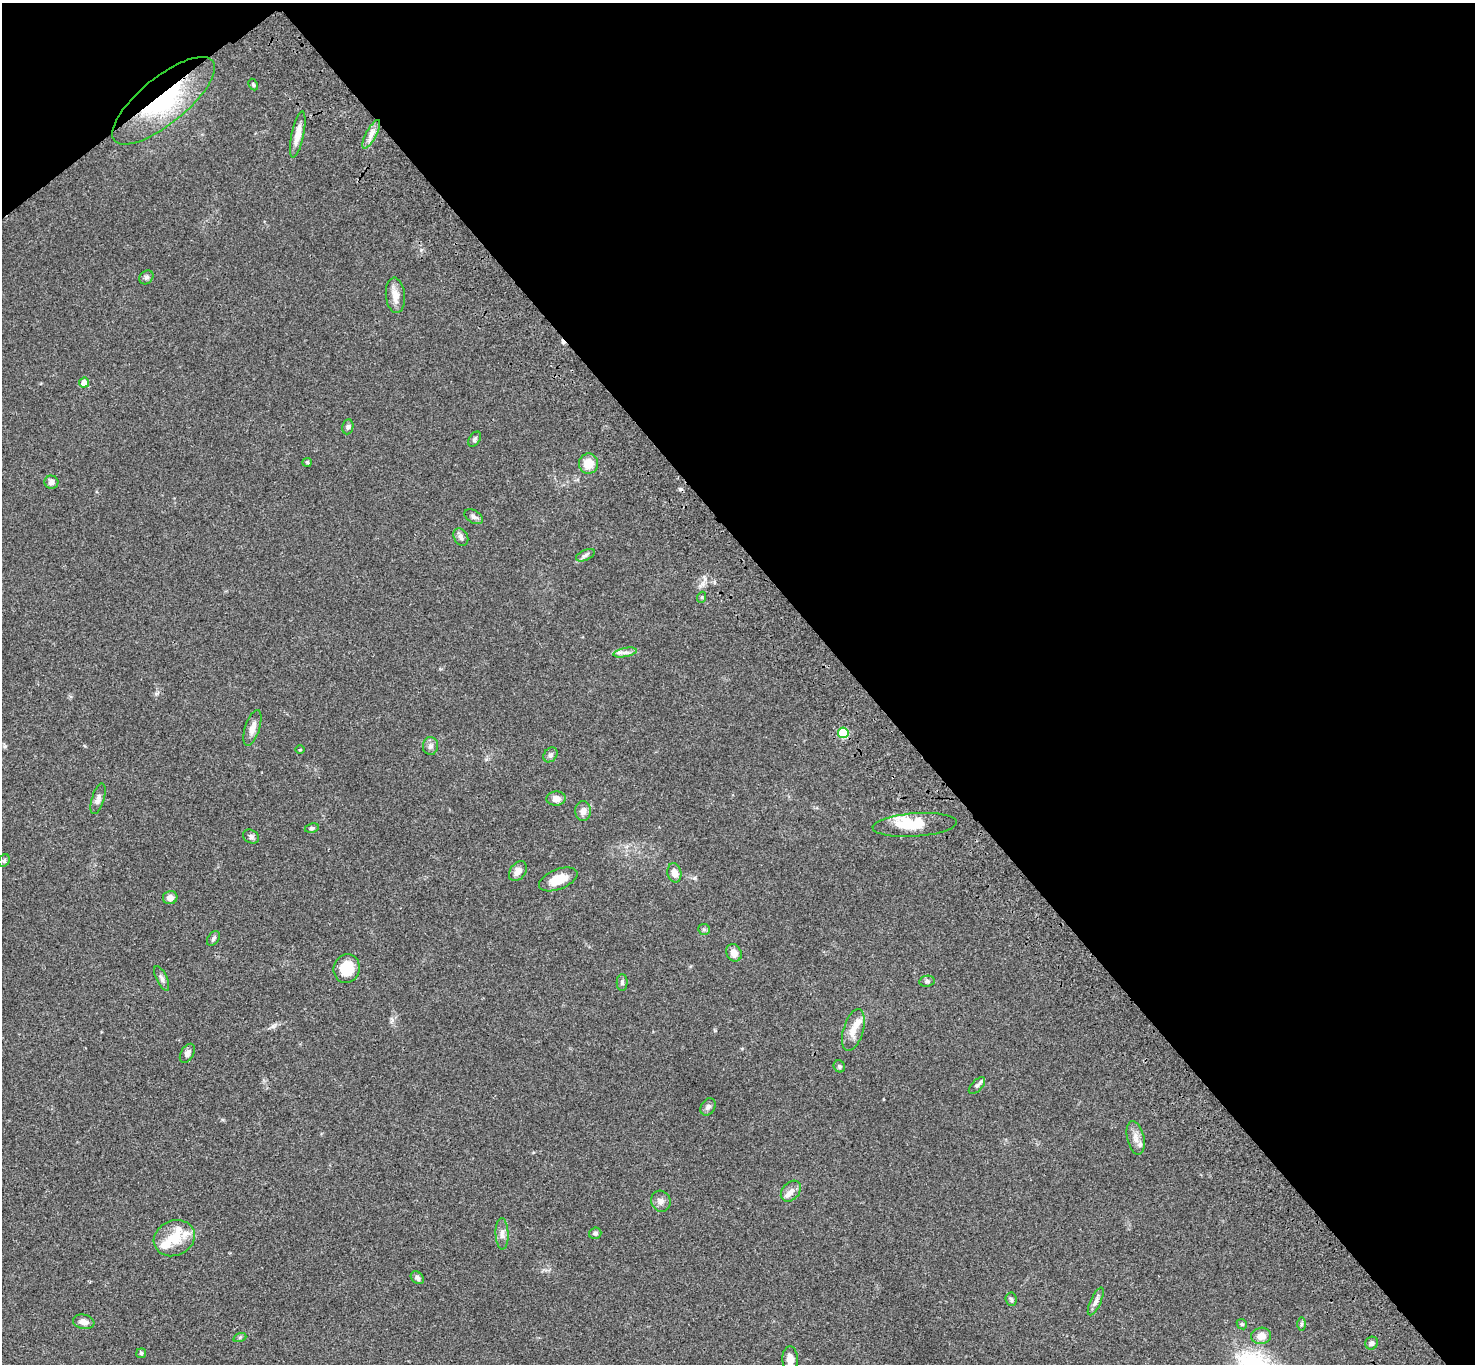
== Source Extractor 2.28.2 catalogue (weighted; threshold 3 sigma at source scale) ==
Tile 3 of 4 x 4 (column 3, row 1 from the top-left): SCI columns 3051-4523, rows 4467-5828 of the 6099 x 6072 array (HDU 1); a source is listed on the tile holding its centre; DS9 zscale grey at full resolution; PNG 1477 x 1366 px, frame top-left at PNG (2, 3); each listed source drawn as its Kron ellipse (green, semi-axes under 4 px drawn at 4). Shown black and unused: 43% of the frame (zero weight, under 3 of 4 exposures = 6% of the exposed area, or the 3 px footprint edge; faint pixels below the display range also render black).
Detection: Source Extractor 2.28.2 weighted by HDU 2 'WHT'; one run over the whole footprint, this tile lists its part. Background 0.0459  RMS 0.0051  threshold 0.0231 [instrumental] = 3 sigma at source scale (4.5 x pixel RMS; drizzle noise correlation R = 1.50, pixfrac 1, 0.05/0.05 arcsec/px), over >= 5 px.
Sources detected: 70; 1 inside a brighter object's white glare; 2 cosmic-ray / hot-pixel residue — neither listed nor drawn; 5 inside a brighter listed object's ellipse — not listed separately; the other 62 listed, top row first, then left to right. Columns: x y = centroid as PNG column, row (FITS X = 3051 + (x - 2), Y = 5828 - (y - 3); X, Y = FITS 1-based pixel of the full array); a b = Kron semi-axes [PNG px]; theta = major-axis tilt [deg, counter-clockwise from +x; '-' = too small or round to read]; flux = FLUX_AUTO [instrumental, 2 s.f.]
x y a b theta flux
253 85 6 4 -63 0.71
163 101 63 23 39 50
371 134 16 5 62 3
298 135 23 6 78 5.4
146 277 8 6 42 1.2
395 295 18 9 -84 4.8
84 383 5 5 - 3.7
348 427 7 5 79 1.2
475 439 8 5 58 1.2
307 462 5 4 - 0.58
588 464 10 9 - 6.6
51 482 7 6 - 2.4
474 517 10 6 -32 1.4
461 537 9 7 -61 1.8
585 555 10 5 25 1.4
702 597 5 3 - 0.51
625 652 12 4 11 1.9
252 728 19 7 72 3.7
843 733 5 5 - 21
430 746 9 7 -89 1.9
300 750 4 3 - 0.45
550 755 8 6 49 1.4
556 798 9 7 2 3.1
98 799 16 6 73 2.1
583 811 10 8 90 2.9
915 825 42 11 4 13
312 828 7 4 9 0.93
251 837 8 6 -32 1.4
4 861 7 5 55 0.82
518 871 11 7 53 3.1
674 873 10 7 -79 3.5
558 879 20 10 22 8.5
170 898 7 6 - 2.7
704 929 6 5 - 0.9
213 939 8 5 52 1
734 953 9 7 -60 3.7
347 969 14 13 - 13
162 978 13 5 -64 1.7
927 981 8 5 9 1.1
622 982 8 5 -90 1
853 1030 21 10 73 5.7
187 1053 10 6 60 1.8
839 1066 6 5 - 0.88
977 1086 10 5 46 1.4
708 1107 9 7 59 1.5
1136 1138 17 8 -77 3.7
791 1191 12 8 49 3
661 1201 10 9 - 2.5
595 1233 6 5 - 1.3
502 1234 16 6 -87 2.6
174 1238 21 17 24 11
417 1278 7 5 -43 1.3
1011 1299 7 5 -85 0.95
1096 1301 15 5 66 2
84 1322 11 7 -10 2.8
1242 1324 6 4 -44 0.7
1301 1324 6 4 90 0.77
1261 1336 10 8 10 4.7
240 1337 6 4 19 0.69
1372 1343 6 6 - 1.6
141 1353 5 4 - 0.91
790 1360 13 7 -89 4
Overlapping masked pixels (flux is a lower limit): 1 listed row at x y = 163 101
Isophote crosses this tile's border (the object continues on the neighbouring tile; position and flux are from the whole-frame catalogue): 1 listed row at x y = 790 1360